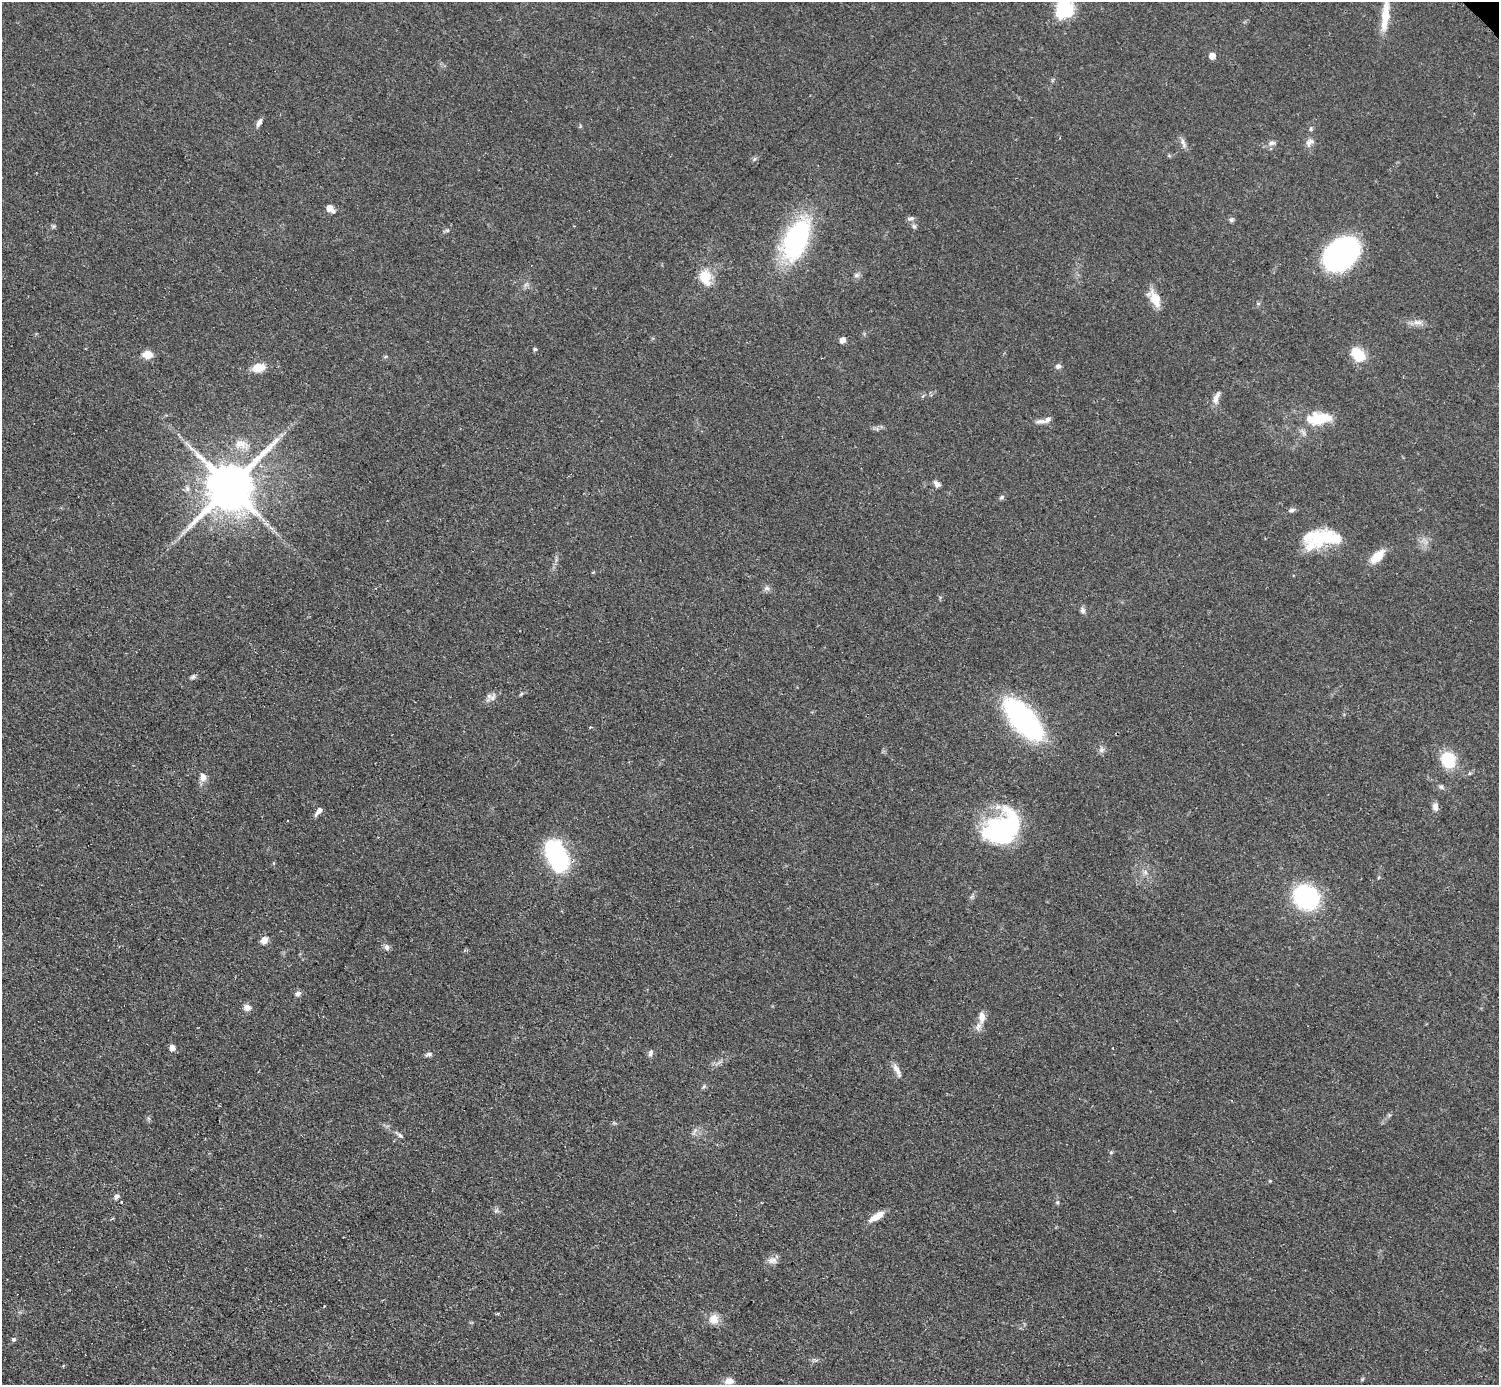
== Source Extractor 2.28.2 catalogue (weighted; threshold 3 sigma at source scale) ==
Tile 7 of 4 x 4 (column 3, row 2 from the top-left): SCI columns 2999-4495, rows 3073-4455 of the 5993 x 5993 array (HDU 1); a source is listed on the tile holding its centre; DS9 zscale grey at full resolution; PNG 1501 x 1387 px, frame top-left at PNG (2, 2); no overlay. Shown black and unused: <1% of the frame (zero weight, under 2 of 3 exposures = <1% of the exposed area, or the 3 px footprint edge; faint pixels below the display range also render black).
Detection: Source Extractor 2.28.2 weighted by HDU 2 'WHT'; one run over the whole footprint, this tile lists its part. Background 0.0509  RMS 0.0071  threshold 0.0321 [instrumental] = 3 sigma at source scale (4.5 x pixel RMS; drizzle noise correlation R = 1.50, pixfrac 1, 0.05/0.05 arcsec/px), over >= 5 px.
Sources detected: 78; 1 inside a brighter object's white glare — not listed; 4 inside a brighter listed object's ellipse — not listed separately; the other 73 listed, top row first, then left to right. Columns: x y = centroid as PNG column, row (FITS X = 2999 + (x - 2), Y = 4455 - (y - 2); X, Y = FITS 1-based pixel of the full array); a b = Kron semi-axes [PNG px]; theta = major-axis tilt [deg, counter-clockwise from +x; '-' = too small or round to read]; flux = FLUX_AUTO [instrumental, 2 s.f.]
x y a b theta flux
1065 9 23 21 59 26
1385 16 45 10 85 18
1212 56 5 5 - 7.7
259 122 11 5 61 3
1183 142 15 5 -71 3
1310 142 13 8 40 3.7
1272 143 12 6 1 2.7
330 208 11 7 -45 5.1
911 218 10 5 15 2.1
1231 220 7 5 -1 1.5
914 226 7 5 -43 1.5
447 230 6 5 - 1.3
796 239 40 20 66 120
1341 255 30 22 38 170
856 275 7 6 - 2.2
705 277 17 12 -84 16
525 285 7 4 71 1.6
1155 299 22 11 -57 11
1417 322 15 6 0 4.3
843 340 6 5 - 4.3
535 349 5 4 - 1.4
147 355 12 9 -3 7.4
1358 355 14 10 -46 20
1058 366 7 6 - 2.3
258 368 14 9 9 10
1216 396 17 6 53 4.4
1319 418 35 16 7 23
1041 421 15 6 3 3.4
937 484 9 6 -37 2.9
230 487 15 13 44 3600
1002 497 7 5 4 1.4
1292 510 8 6 17 2.1
1326 536 28 19 -9 26
1377 557 18 9 46 14
767 588 8 6 13 2.3
1083 610 9 6 -66 2.4
193 677 7 6 - 1.6
521 694 6 4 19 0.94
493 698 13 7 61 3.8
1023 719 39 18 -48 160
590 727 3 3 - 0.76
1101 750 9 7 21 2.4
1448 760 13 11 -68 31
203 777 11 8 -82 4.2
1441 787 7 6 - 1.8
1435 807 10 7 88 3.5
319 811 11 5 48 3.2
1002 828 39 28 31 98
557 856 28 16 -62 110
1145 872 7 5 -47 1.9
1306 897 19 17 -41 100
264 940 8 7 - 5
387 947 9 7 -83 2.5
298 993 7 6 - 2.5
247 1008 8 7 - 4.2
982 1017 15 8 -90 5.8
172 1048 5 5 - 5.9
651 1053 9 6 72 2.1
429 1054 7 5 -43 1.6
897 1070 21 6 -63 4.7
704 1086 6 5 - 1.3
695 1131 13 4 60 2
399 1135 12 4 -38 1.9
1111 1152 6 4 19 0.88
116 1197 7 5 51 2.6
121 1202 3 3 - 1.1
1057 1202 6 3 -18 0.86
877 1216 20 7 32 8
772 1260 14 8 -5 4.2
714 1319 12 11 - 7.3
13 1339 5 4 - 2.4
1362 1379 6 4 70 0.87
729 1381 12 8 6 4.5
Isophote crosses this tile's border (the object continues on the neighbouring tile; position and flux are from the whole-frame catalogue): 2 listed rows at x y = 1065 9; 1385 16